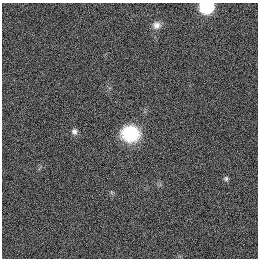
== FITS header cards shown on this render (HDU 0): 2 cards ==
NAXIS1  =                  256
NAXIS2  =                  256

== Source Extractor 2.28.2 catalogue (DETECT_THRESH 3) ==
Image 256 x 256 px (HDU 0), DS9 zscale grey, 1 PNG px = 1 image px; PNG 260 x 260 px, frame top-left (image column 1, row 256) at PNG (2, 3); no overlay
Background 1130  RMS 5.3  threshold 15.8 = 3 sigma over >= 5 px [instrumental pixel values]
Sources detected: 5; all 5 listed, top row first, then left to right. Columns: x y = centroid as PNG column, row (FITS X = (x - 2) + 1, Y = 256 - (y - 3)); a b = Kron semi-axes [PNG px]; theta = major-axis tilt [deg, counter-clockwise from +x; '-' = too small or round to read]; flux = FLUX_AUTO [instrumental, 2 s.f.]
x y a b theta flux
206 6 9 8 - 34000
156 25 11 10 - 2200
74 132 8 7 - 1200
130 134 19 16 -5 17000
226 178 7 6 - 620
At the frame edge (FLAGS 8, measured only in part): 1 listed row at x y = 206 6